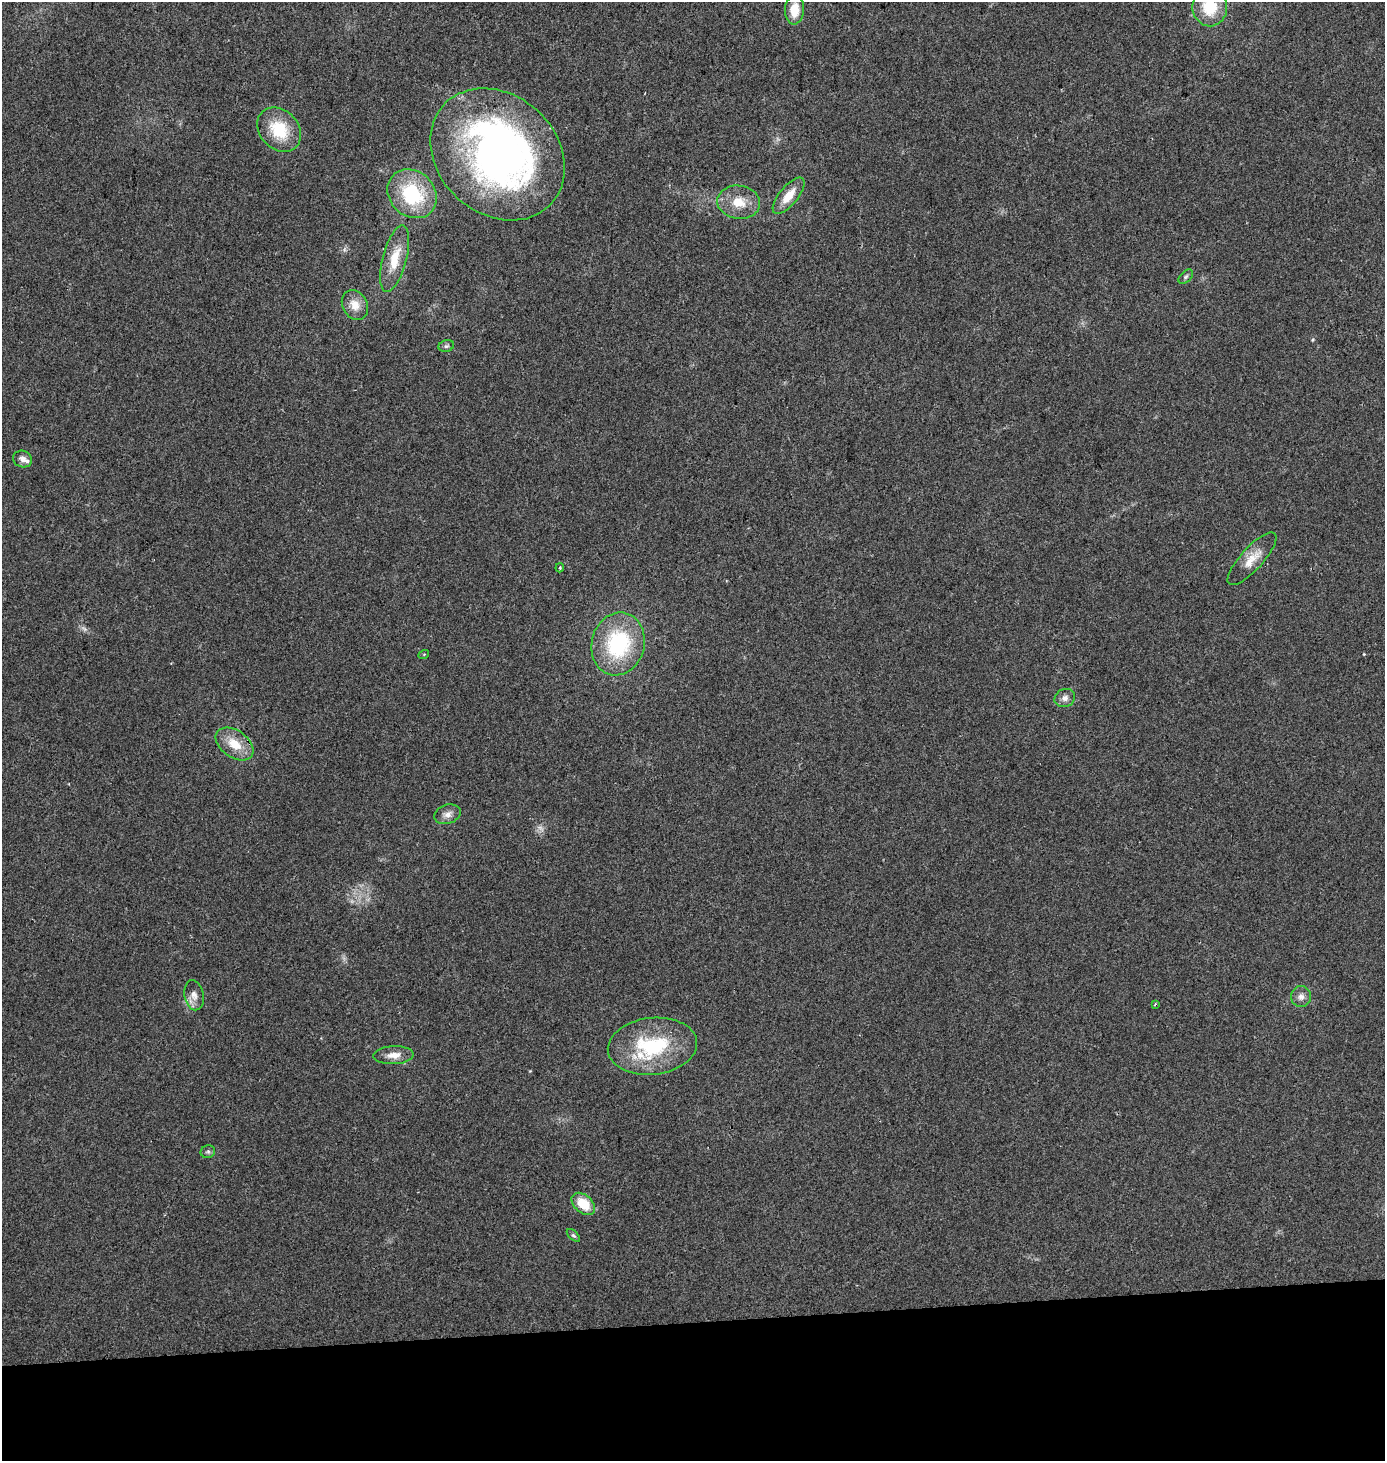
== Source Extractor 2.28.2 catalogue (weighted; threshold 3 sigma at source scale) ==
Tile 8 of 3 x 3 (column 2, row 3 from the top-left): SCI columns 1388-2770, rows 18-1476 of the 4152 x 4411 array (HDU 1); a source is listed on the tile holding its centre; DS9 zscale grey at full resolution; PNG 1387 x 1463 px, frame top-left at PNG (2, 2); each listed source drawn as its Kron ellipse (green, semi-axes under 4 px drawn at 4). Shown black and unused: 9% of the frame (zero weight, under 2 of 3 exposures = <1% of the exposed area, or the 3 px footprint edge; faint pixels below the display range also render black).
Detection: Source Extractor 2.28.2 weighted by HDU 2 'WHT'; one run over the whole footprint, this tile lists its part. Background 0.0538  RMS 0.007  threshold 0.0317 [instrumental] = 3 sigma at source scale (4.5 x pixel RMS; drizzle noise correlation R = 1.50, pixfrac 1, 0.0396/0.0396 arcsec/px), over >= 5 px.
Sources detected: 31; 1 too faint to see at this stretch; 1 inside a brighter object's white glare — neither listed nor drawn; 2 inside a brighter listed object's ellipse — not listed separately; the other 27 listed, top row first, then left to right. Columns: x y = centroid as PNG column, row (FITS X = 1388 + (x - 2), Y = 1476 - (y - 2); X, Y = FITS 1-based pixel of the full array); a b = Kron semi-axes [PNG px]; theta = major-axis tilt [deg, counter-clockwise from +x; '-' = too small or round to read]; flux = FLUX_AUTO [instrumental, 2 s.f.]
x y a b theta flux
1210 7 19 17 -88 27
794 10 14 9 86 13
279 130 24 19 -47 29
498 154 73 59 -42 340
412 194 26 22 -44 51
789 196 22 9 50 13
739 202 21 16 -7 16
395 259 34 12 75 18
1186 277 8 5 44 1.6
355 305 15 12 -62 9.4
446 346 8 5 16 1.6
22 459 10 8 -20 3.8
1252 559 34 11 48 12
560 568 4 3 - 1
618 644 32 26 76 67
424 654 5 3 - 0.62
1065 698 10 9 - 3.6
234 744 21 13 -35 15
447 814 13 9 19 4.6
194 995 15 9 -79 5.5
1301 997 10 10 - 4
1155 1004 3 2 - 0.76
652 1046 45 28 6 61
393 1055 20 9 3 7.3
208 1152 7 6 - 1.6
583 1204 13 9 -41 17
573 1235 8 4 -43 1.3
Isophote crosses this tile's border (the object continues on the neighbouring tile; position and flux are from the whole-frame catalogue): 1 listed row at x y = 1210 7